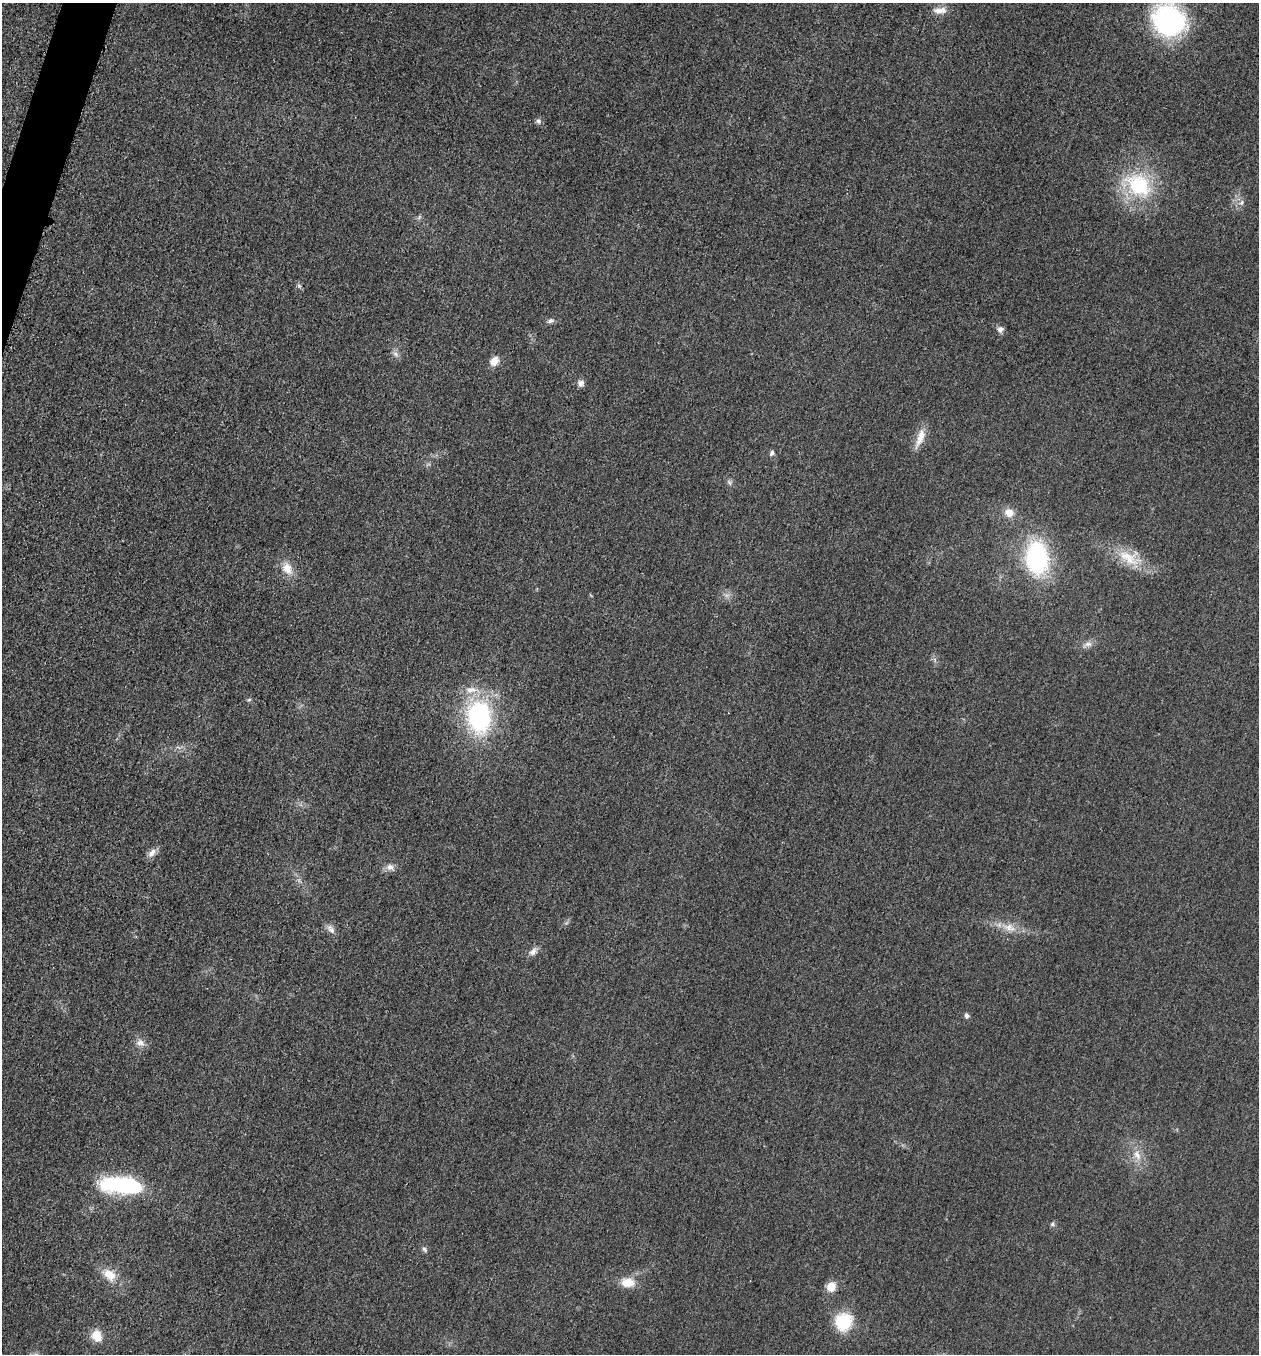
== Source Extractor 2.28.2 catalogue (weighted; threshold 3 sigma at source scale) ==
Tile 11 of 4 x 4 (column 3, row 3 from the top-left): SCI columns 2713-3969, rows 1374-2725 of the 5507 x 5463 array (HDU 1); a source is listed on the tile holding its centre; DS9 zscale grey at full resolution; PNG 1261 x 1356 px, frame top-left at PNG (2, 3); no overlay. Shown black and unused: <1% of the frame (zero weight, under 3 of 5 exposures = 4% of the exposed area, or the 3 px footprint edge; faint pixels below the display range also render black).
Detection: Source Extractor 2.28.2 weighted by HDU 2 'WHT'; one run over the whole footprint, this tile lists its part. Background 0.0227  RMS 0.0053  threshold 0.0237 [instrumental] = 3 sigma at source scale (4.5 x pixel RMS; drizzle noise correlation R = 1.50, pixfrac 1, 0.05/0.05 arcsec/px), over >= 5 px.
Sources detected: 40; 1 too faint to see at this stretch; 1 inside a brighter object's white glare — not listed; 1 inside a brighter listed object's ellipse — not listed separately; the other 37 listed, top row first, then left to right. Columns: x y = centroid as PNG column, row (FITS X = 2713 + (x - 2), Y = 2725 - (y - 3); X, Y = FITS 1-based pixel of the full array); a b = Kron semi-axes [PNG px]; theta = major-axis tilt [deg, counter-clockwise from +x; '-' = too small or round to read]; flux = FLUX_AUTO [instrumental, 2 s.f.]
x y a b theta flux
940 10 20 8 3 4.6
1168 20 39 34 -39 69
538 121 8 7 - 1.5
1138 185 39 30 -38 42
1242 202 9 6 68 2
299 286 6 5 - 0.99
551 321 9 6 14 1.5
1000 329 9 7 39 2.1
395 354 7 6 - 1.7
494 361 13 9 48 4.3
581 383 9 8 - 2.3
920 438 30 9 70 6.7
772 453 8 5 62 1.3
729 482 9 4 -55 1.3
1009 513 11 10 - 5.7
1037 558 31 21 -84 71
1129 558 35 19 -22 17
287 568 18 13 -64 6.9
1087 644 16 7 20 3.1
249 700 6 4 2 0.74
479 717 29 21 -84 79
152 853 15 8 56 3.2
390 867 12 8 -24 3
1009 928 19 10 -19 6.8
331 929 14 7 -53 2.8
533 952 13 8 47 2.8
966 1016 8 6 -76 1.3
140 1043 13 9 -20 3.3
1137 1155 15 9 -60 5.5
124 1186 41 16 -7 56
1052 1224 6 5 - 1
424 1249 9 5 -46 1.3
110 1275 18 12 -38 8.3
628 1282 15 11 -1 8.6
831 1287 12 10 80 5.8
843 1322 18 17 - 23
97 1336 13 11 -70 7.6
Isophote crosses this tile's border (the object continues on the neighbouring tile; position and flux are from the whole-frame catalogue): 1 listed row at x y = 1168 20